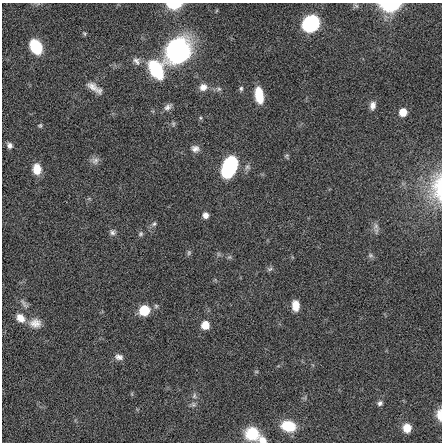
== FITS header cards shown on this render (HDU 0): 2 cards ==
NAXIS1  =                  440 / length of data axis 1
NAXIS2  =                  440 / length of data axis 2

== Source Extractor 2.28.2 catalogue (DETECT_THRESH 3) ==
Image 440 x 440 px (HDU 0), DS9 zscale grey, 1 PNG px = 1 image px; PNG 444 x 444 px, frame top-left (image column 1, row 440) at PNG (2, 3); no overlay
Background -0.0255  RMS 1.1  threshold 3.32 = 3 sigma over >= 5 px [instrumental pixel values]
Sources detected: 54; all 54 listed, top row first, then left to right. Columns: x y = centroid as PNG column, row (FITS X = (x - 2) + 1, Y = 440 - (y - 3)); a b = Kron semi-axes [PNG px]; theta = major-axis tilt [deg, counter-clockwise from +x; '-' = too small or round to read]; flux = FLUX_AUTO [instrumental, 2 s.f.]
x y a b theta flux
174 4 11 6 2 2800
390 5 13 7 1 6300
356 6 9 4 -46 140
310 23 14 12 36 5800
84 34 5 4 - 93
36 47 11 8 -62 3500
178 52 20 18 53 16000
136 61 11 8 -54 360
156 70 14 9 -62 6500
203 87 11 10 - 560
94 88 20 7 -34 680
241 88 6 5 - 140
219 89 8 6 0 200
259 95 15 7 -81 2000
373 105 10 7 77 390
168 107 12 7 39 310
403 112 6 6 - 1200
200 118 6 4 -89 96
173 124 7 4 -71 120
40 126 6 5 - 110
9 145 7 6 - 300
195 149 10 8 -14 390
287 156 7 5 80 120
95 160 11 10 - 370
229 167 19 11 67 7600
247 167 9 8 - 250
37 169 11 8 -85 1200
438 187 39 16 -89 2600
205 215 6 6 - 440
154 224 8 6 44 190
376 226 10 8 80 330
112 232 9 8 - 250
140 234 7 6 - 160
189 253 7 5 88 140
218 254 7 4 -72 120
370 255 7 6 - 180
229 257 6 6 - 130
270 269 8 5 21 170
24 304 18 6 -52 350
295 306 10 7 -88 870
144 310 7 7 - 2900
20 318 12 9 -42 780
35 323 15 11 -3 730
205 325 7 7 - 1200
119 357 11 7 -16 370
256 372 6 4 0 82
194 396 9 5 73 210
380 403 7 6 - 210
193 405 7 7 - 200
439 415 15 7 -87 650
288 426 14 10 -14 2400
407 428 8 8 - 1000
252 433 11 11 - 2900
262 440 10 7 -38 510
At the frame edge (FLAGS 8, measured only in part): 5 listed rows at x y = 174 4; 390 5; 438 187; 439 415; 262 440